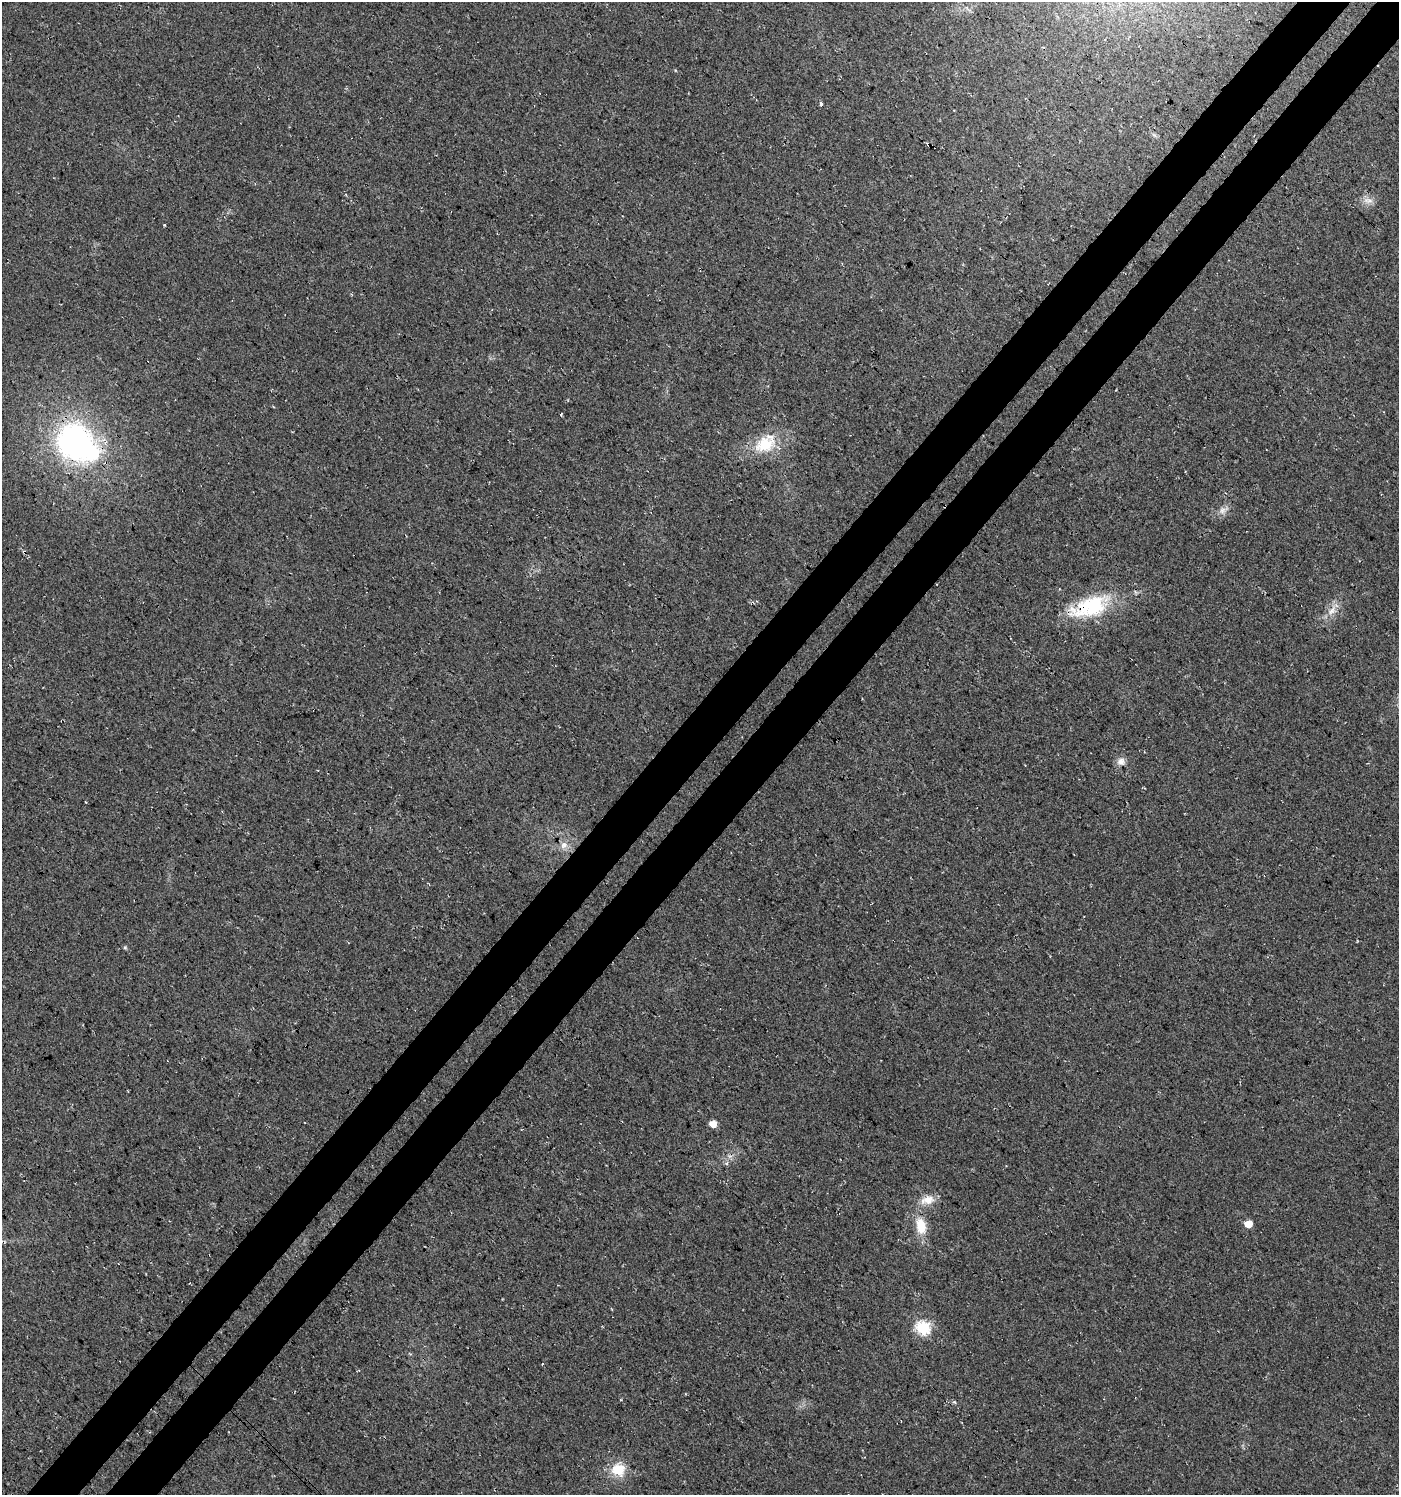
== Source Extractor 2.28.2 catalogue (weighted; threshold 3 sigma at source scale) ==
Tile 10 of 4 x 4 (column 2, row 3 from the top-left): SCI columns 1670-3066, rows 1535-3027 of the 6067 x 6059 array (HDU 1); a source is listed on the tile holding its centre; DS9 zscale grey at full resolution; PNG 1401 x 1497 px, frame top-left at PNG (2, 2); no overlay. Shown black and unused: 8% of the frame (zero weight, under 3 of 4 exposures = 5% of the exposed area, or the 3 px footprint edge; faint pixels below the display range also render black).
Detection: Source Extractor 2.28.2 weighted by HDU 2 'WHT'; one run over the whole footprint, this tile lists its part. Background 0.03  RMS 0.0079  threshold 0.0358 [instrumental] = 3 sigma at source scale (4.5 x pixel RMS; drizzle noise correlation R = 1.50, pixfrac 1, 0.0396/0.0396 arcsec/px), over >= 5 px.
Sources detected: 20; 1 inside a brighter object's white glare — not listed; the other 19 listed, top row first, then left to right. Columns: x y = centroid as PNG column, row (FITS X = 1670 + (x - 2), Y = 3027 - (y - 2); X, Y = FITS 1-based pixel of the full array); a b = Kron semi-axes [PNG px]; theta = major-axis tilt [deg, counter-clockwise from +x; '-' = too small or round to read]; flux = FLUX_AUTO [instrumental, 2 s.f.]
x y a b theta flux
821 104 3 3 - 16
1368 200 16 7 -7 5
74 442 37 34 -69 200
765 444 30 20 16 30
944 506 4 2 - 1.3
1222 510 9 7 -56 3.7
1090 607 57 24 19 59
1332 610 18 8 52 8.1
1121 762 11 10 - 4.8
564 845 10 9 - 4.7
713 1124 5 5 - 9.9
727 1163 6 4 73 1.3
928 1200 20 12 16 10
1248 1224 6 5 - 12
921 1226 21 12 -77 17
118 1263 3 2 - 0.55
923 1328 7 6 - 110
542 1364 3 2 - 1.1
618 1470 17 16 - 18
Overlapping masked pixels (flux is a lower limit): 3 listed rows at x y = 74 442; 944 506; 1090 607
Unlisted compact peaks at least as high as the median listed source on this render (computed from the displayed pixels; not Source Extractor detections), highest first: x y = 125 947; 164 225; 561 415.